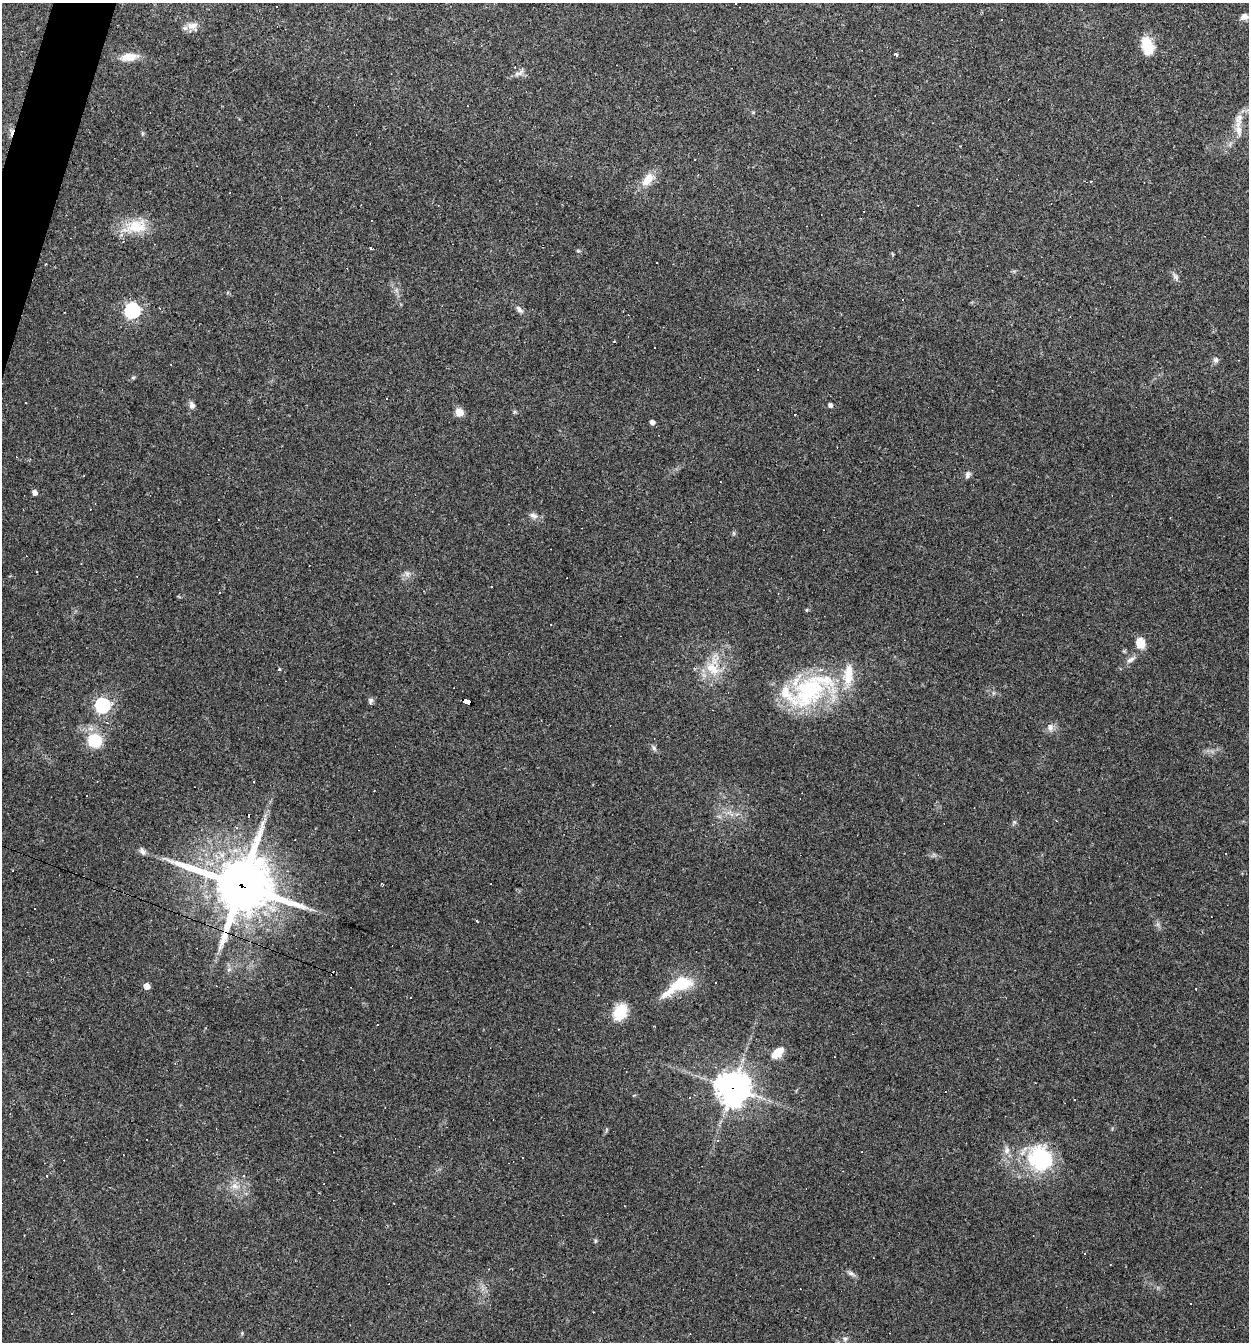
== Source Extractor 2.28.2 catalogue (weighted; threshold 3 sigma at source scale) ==
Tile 11 of 4 x 4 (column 3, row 3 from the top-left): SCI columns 2623-3869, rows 1341-2680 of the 5373 x 5359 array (HDU 1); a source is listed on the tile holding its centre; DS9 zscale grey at full resolution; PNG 1251 x 1344 px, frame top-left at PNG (2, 3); no overlay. Shown black and unused: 1% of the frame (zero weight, under 3 of 4 exposures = <1% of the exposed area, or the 3 px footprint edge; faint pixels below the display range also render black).
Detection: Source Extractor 2.28.2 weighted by HDU 2 'WHT'; one run over the whole footprint, this tile lists its part. Background 0.0495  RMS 0.0057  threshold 0.0257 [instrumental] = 3 sigma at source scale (4.5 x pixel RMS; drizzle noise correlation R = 1.50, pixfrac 1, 0.05/0.05 arcsec/px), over >= 5 px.
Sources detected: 104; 3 inside a brighter object's white glare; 35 cosmic-ray / hot-pixel residue — not listed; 5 inside a brighter listed object's ellipse — not listed separately; the other 61 listed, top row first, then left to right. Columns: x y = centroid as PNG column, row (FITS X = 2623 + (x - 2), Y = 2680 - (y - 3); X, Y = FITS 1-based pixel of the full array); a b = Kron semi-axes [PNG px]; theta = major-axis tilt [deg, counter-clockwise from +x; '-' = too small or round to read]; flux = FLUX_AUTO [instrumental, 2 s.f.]
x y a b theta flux
1244 17 10 8 12 2.6
193 26 15 12 -6 4.7
1147 47 21 12 -77 13
896 54 5 3 - 0.79
129 57 23 10 8 6.8
520 73 13 5 52 1.8
1239 118 17 9 81 5.2
694 159 3 2 - 0.51
648 179 20 11 51 8.2
1091 181 3 3 - 0.87
136 226 33 17 9 16
371 248 3 3 - 1.4
1176 277 11 6 -54 1.8
902 300 3 3 - 2.2
159 308 3 2 - 0.71
519 309 12 6 -48 2.2
132 310 7 6 - 140
614 341 3 2 - 0.65
1216 360 8 6 -65 1.5
133 377 6 4 1 0.72
192 405 9 7 -68 2.4
830 405 4 4 - 1.9
459 412 5 5 - 14
652 422 4 4 - 2.6
968 474 10 7 66 1.8
34 492 4 4 - 3.1
533 516 12 7 -28 2.6
407 574 7 6 - 1.7
778 593 3 3 - 0.38
1140 643 11 8 -79 9.5
1130 660 12 6 28 2.4
713 668 23 19 -63 15
279 669 3 3 - 1.5
809 691 60 36 37 70
371 700 7 6 - 1.6
467 702 7 4 -21 45
102 705 6 6 - 130
1050 727 10 8 80 2.8
95 741 14 13 - 20
654 748 8 4 -71 1.1
87 795 2 2 - 0.51
142 851 9 6 -58 2
382 884 4 3 - 0.79
241 885 22 19 -17 2500
477 921 3 2 - 0.77
223 940 30 9 69 8.8
229 969 6 5 - 1.2
682 983 32 13 32 27
147 986 5 4 - 6.3
620 1012 16 12 60 17
377 1025 2 2 - 0.33
777 1053 18 9 40 7.5
733 1088 12 11 - 740
690 1098 3 2 - 0.43
1007 1150 10 7 80 2.8
1039 1160 40 27 -80 39
235 1186 11 8 -32 4
595 1241 6 4 72 0.68
851 1273 10 5 -24 1.7
72 1313 3 2 - 0.48
845 1339 6 6 - 1.3
Overlapping masked pixels (flux is a lower limit): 3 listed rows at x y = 467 702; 241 885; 733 1088